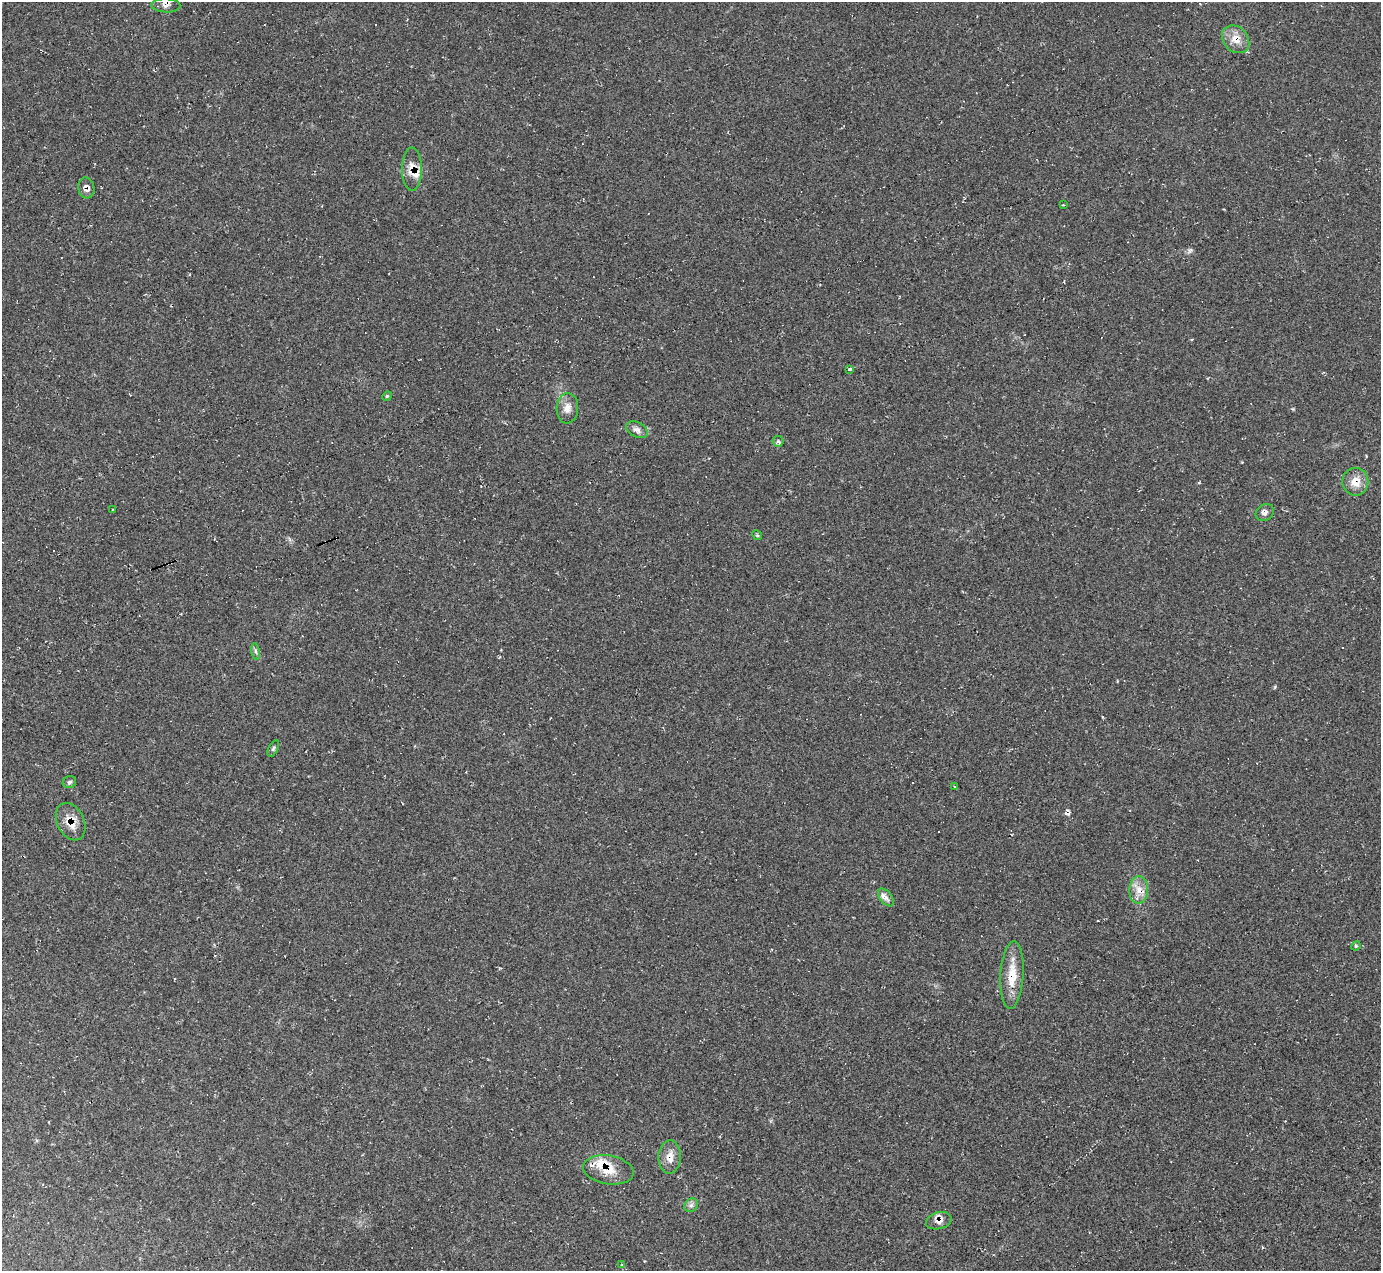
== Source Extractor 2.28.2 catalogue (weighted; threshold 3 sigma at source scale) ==
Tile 7 of 4 x 4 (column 3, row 2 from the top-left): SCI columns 2770-4148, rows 2820-4088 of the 5528 x 5512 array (HDU 1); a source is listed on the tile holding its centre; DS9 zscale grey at full resolution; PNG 1383 x 1273 px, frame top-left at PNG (2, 2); each listed source drawn as its Kron ellipse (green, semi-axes under 4 px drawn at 4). Shown black and unused: <1% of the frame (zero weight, under 2 of 3 exposures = <1% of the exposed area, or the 3 px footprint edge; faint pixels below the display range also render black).
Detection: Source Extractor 2.28.2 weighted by HDU 2 'WHT'; one run over the whole footprint, this tile lists its part. Background 0.05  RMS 0.0067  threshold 0.0303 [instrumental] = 3 sigma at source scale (4.5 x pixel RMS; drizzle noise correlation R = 1.50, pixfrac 1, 0.05/0.05 arcsec/px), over >= 5 px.
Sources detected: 35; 3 cosmic-ray / hot-pixel residue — neither listed nor drawn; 4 inside a brighter listed object's ellipse — not listed separately; the other 28 listed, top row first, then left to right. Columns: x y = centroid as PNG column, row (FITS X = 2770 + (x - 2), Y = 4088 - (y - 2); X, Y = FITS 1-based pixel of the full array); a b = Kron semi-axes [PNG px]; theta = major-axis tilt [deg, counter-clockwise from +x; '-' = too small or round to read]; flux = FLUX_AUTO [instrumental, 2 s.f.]
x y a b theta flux
166 5 14 7 -2 4
1236 39 15 12 -46 8.2
412 169 22 10 -90 8.8
86 188 10 8 -75 3.6
1063 205 3 2 - 0.59
850 369 3 3 - 25
387 396 5 4 - 0.67
567 408 15 11 87 5.7
637 430 11 7 -28 3
778 441 5 5 - 1.4
1355 482 14 13 - 8.8
113 510 3 2 - 0.71
1265 513 10 8 34 2.8
757 535 5 4 - 0.71
256 651 8 4 -81 1.4
273 749 9 4 63 1.3
69 782 7 6 - 1.4
955 786 3 3 - 0.7
71 822 19 13 -64 11
1139 890 14 9 87 6.8
886 897 10 6 -53 3.2
1356 946 5 4 - 0.8
1012 975 34 11 86 15
670 1157 16 11 88 7.1
608 1170 25 14 -9 14
691 1205 7 6 - 2
939 1221 13 8 15 4.8
622 1264 4 2 - 0.44
Overlapping masked pixels (flux is a lower limit): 9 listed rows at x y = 166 5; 1236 39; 412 169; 86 188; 1355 482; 71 822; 1012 975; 608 1170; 939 1221
Isophote crosses this tile's border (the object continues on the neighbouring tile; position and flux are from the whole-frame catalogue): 1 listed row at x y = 166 5